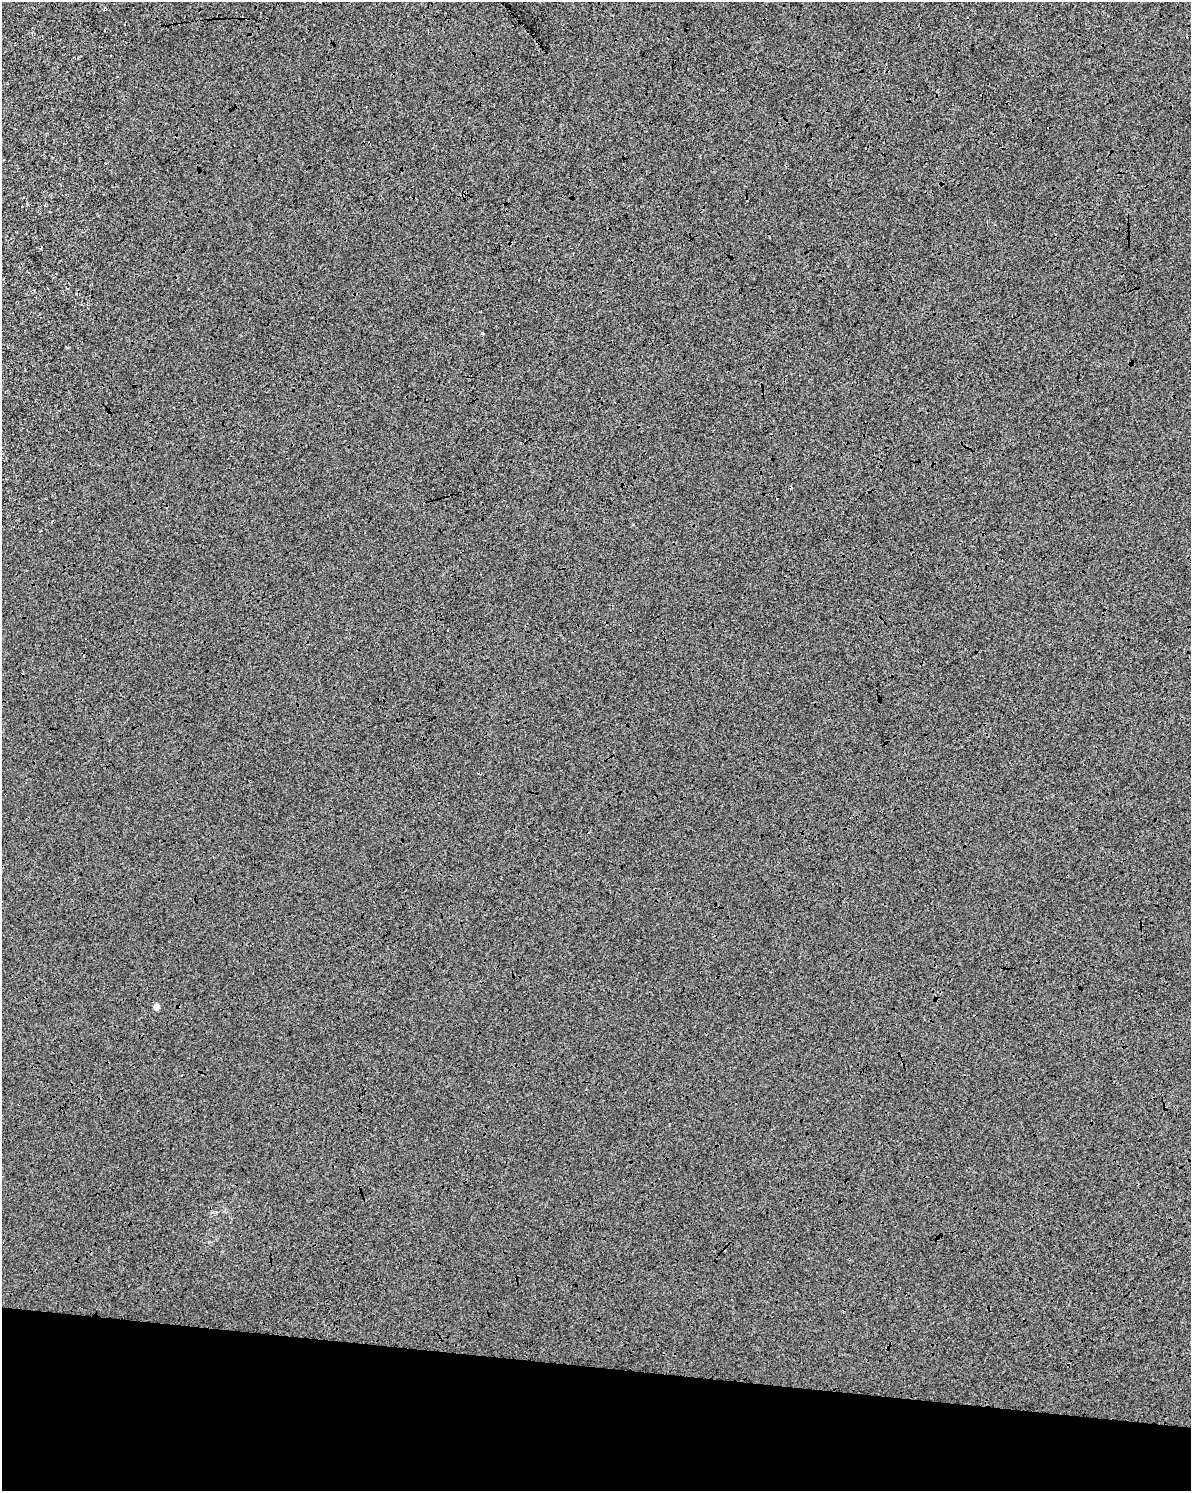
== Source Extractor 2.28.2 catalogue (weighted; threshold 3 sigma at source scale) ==
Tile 11 of 4 x 3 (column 3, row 3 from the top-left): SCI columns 2378-3566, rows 230-1718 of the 4765 x 4983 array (HDU 1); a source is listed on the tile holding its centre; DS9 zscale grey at full resolution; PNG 1193 x 1493 px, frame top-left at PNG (2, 2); no overlay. Shown black and unused: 9% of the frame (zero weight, under 3 of 4 exposures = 2% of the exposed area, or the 3 px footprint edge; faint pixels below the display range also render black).
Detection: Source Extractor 2.28.2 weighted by HDU 2 'WHT'; one run over the whole footprint, this tile lists its part. Background -2.78e-04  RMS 0.0065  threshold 0.0292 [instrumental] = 3 sigma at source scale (4.5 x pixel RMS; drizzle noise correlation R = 1.50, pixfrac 1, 0.0396/0.0396 arcsec/px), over >= 5 px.
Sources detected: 3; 1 cosmic-ray / hot-pixel residue — not listed; the other 2 listed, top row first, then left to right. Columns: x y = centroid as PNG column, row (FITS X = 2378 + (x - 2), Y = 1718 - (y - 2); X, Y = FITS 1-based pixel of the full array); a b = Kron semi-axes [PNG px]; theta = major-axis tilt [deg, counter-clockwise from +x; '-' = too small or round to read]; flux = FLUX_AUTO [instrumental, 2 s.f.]
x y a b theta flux
483 333 3 3 - 1.8
157 1007 5 4 - 5.2